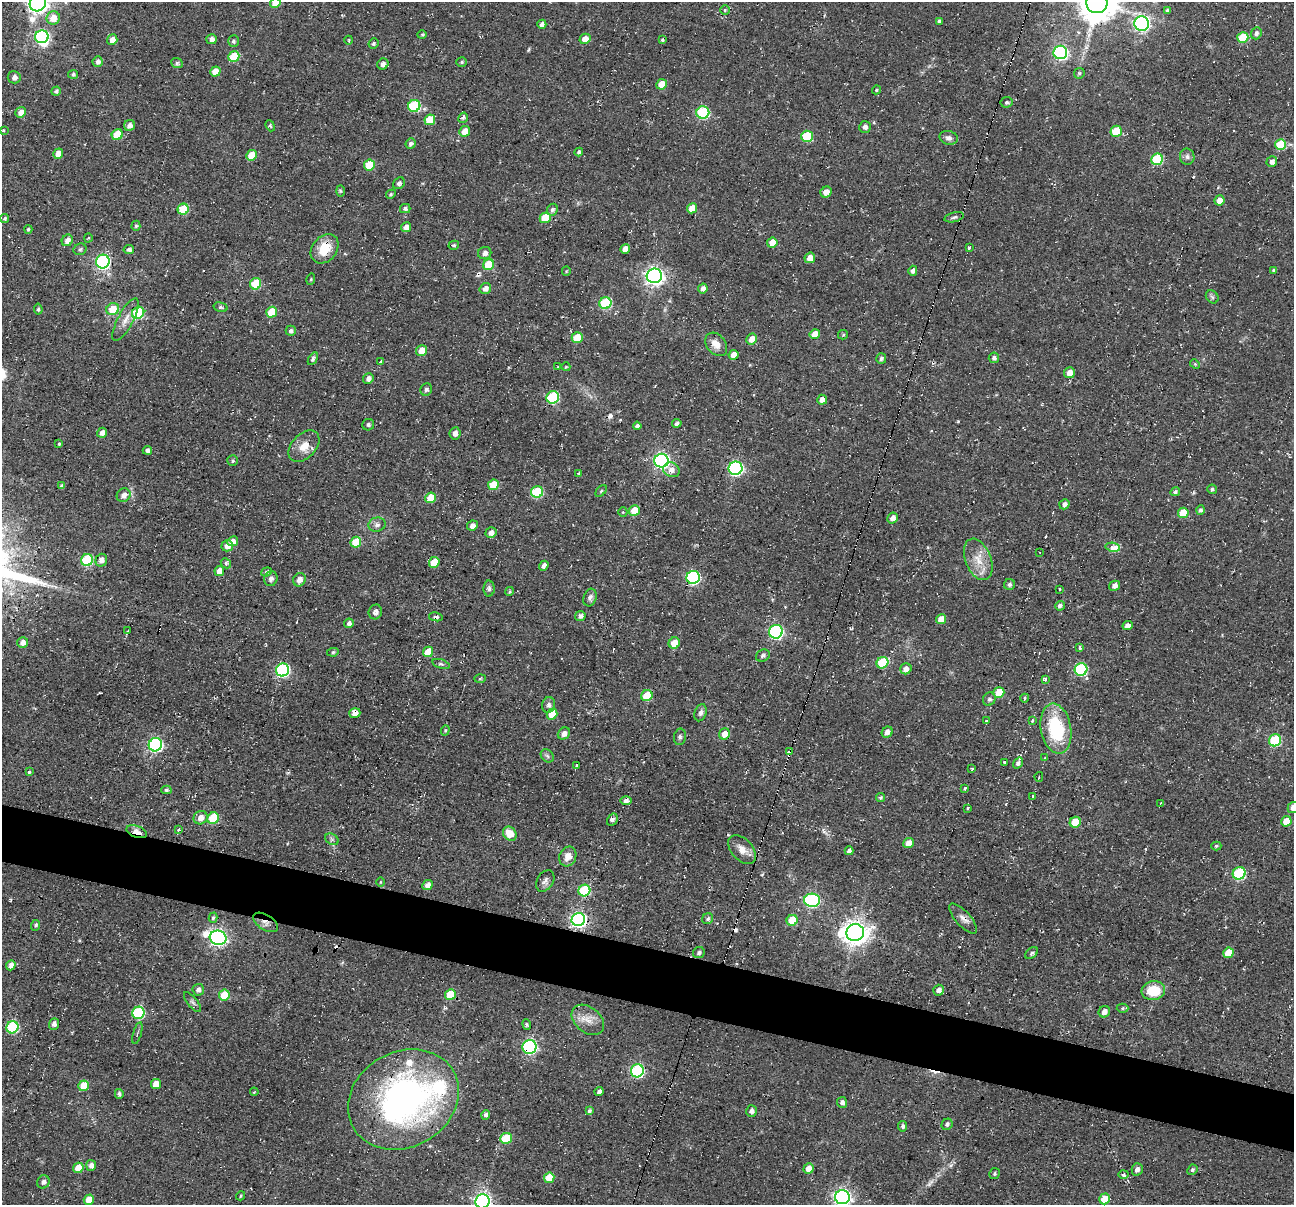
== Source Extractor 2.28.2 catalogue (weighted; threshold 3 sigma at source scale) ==
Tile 6 of 4 x 4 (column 2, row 2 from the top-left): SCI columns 1299-2590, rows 2569-3771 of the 5174 x 5222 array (HDU 1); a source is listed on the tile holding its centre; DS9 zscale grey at full resolution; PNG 1296 x 1207 px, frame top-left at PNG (2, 2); each listed source drawn as its Kron ellipse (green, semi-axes under 4 px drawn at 4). Shown black and unused: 5% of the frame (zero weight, under 2 of 3 exposures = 2% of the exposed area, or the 3 px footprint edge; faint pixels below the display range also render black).
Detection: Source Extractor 2.28.2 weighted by HDU 2 'WHT'; one run over the whole footprint, this tile lists its part. Background 0.0471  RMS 0.008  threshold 0.0362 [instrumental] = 3 sigma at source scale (4.5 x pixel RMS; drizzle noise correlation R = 1.50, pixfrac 1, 0.05/0.05 arcsec/px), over >= 5 px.
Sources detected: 324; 1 too faint to see at this stretch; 2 inside a brighter object's white glare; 13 cosmic-ray / hot-pixel residue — neither listed nor drawn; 2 inside a brighter listed object's ellipse — not listed separately; the other 306 listed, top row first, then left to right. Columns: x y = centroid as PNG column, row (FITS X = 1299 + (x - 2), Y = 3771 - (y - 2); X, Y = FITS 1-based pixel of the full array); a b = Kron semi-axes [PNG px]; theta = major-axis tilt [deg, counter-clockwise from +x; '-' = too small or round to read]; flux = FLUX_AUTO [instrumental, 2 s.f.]
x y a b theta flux
38 3 9 8 - 490
275 3 5 5 - 12
1097 3 10 10 - 2400
725 10 5 5 - 1.2
1167 10 4 4 - 1.6
53 18 7 6 - 10
939 21 4 3 - 1.8
1142 23 7 7 - 200
542 24 5 4 - 4
1256 33 6 5 - 2.5
422 35 5 4 - 1
42 37 7 6 - 140
1243 37 5 5 - 24
211 39 5 5 - 4.2
585 39 6 5 - 7.8
112 40 5 5 - 5.9
349 40 4 3 - 0.96
662 40 3 3 - 1.4
233 41 6 5 - 1.9
373 44 5 5 - 1.7
1060 52 7 6 - 150
234 57 5 5 - 29
98 62 5 5 - 3.1
462 62 5 4 - 1.2
177 63 6 5 - 1.5
383 64 6 5 - 3
215 71 5 5 - 10
1079 73 6 5 - 1.4
73 74 5 4 - 1.6
14 77 6 6 - 3.6
662 84 5 5 - 15
876 90 4 3 - 1.1
56 91 5 4 - 1.9
1006 102 6 5 - 2
414 106 6 6 - 63
21 112 5 5 - 6.5
703 113 6 6 - 68
463 118 6 4 58 1.6
430 120 5 5 - 19
129 125 6 5 - 4.2
270 126 6 4 -67 1.3
865 127 6 5 - 3.3
3 130 3 2 - 0.71
465 131 5 5 - 8.9
1116 131 5 5 - 25
117 135 6 5 - 25
807 136 6 5 - 36
949 138 9 7 -13 3.5
411 144 5 5 - 2.4
1280 145 5 5 - 35
579 152 4 4 - 2.2
58 154 5 5 - 7.8
252 155 5 5 - 15
1187 157 8 7 - 2.6
1157 159 6 5 - 48
1272 162 5 5 - 3.8
369 165 5 5 - 23
399 183 6 5 - 2
340 191 5 3 - 1
826 192 6 5 - 6.3
391 194 5 4 - 1
1219 200 5 5 - 7
405 208 5 4 - 2.3
692 208 5 5 - 11
183 209 5 5 - 30
552 210 6 5 - 2.2
954 217 10 4 14 1.9
545 218 5 5 - 21
5 219 4 4 - 1.7
136 226 5 4 - 1.3
406 227 5 5 - 5.2
28 229 4 3 - 1.3
88 238 4 4 - 0.87
67 240 6 5 - 5.6
772 243 5 5 - 9.6
454 245 5 4 - 1.4
969 247 3 3 - 7.7
80 249 6 5 - 1.9
325 249 16 12 51 20
625 249 5 4 - 7.4
129 250 5 4 - 2.5
485 253 7 6 - 3.4
810 258 5 5 - 6.9
103 262 7 6 - 140
489 265 5 5 - 27
1274 270 4 4 - 1.6
566 271 5 4 - 0.78
913 271 5 4 - 2.8
654 276 7 7 - 370
311 279 6 3 73 0.93
256 284 6 5 - 28
703 288 5 4 - 3.9
485 289 6 5 - 4.1
1212 297 7 5 -46 1.8
605 303 6 5 - 50
220 307 7 4 -16 1.6
38 309 5 4 - 1.2
113 309 6 6 - 18
272 312 5 5 - 22
138 313 6 5 - 51
126 320 24 7 62 7.7
291 331 5 5 - 2.4
815 334 5 5 - 12
843 335 5 4 - 0.93
577 337 5 5 - 15
752 339 5 5 - 7.7
716 344 13 9 -50 7.1
421 351 5 5 - 11
733 355 5 4 - 7.6
994 358 5 5 - 2.7
313 359 7 4 59 1.7
881 359 5 5 - 2.3
381 361 3 3 - 4.9
1195 364 5 4 - 0.97
557 367 3 2 - 0.91
566 367 4 3 - 0.77
1069 373 5 5 - 6
368 378 6 5 - 4.1
426 389 6 5 - 2.7
553 397 6 6 - 69
822 400 5 5 - 5
677 423 5 4 - 2.6
368 425 6 5 - 1.6
637 426 4 4 - 2.6
102 433 5 5 - 4.6
455 433 6 5 - 4
59 444 4 3 - 1.1
304 446 18 12 46 11
147 450 5 4 - 2.8
233 461 5 5 - 1.3
661 461 7 7 - 220
736 468 7 6 - 150
671 470 8 7 - 5.3
579 473 4 3 - 0.86
493 485 5 5 - 19
62 486 4 4 - 2.3
1212 489 5 4 - 1.4
601 491 7 4 45 1
537 492 6 5 - 52
1175 492 5 4 - 1.6
124 495 7 6 - 4.9
430 498 5 5 - 16
1064 504 5 5 - 3.4
634 510 5 5 - 12
1200 510 4 4 - 2
623 512 5 4 - 0.92
1183 513 5 5 - 19
892 518 5 5 - 5
377 525 8 7 - 3.2
472 526 5 5 - 4.1
491 533 5 5 - 4.9
233 541 5 4 - 7.2
356 542 5 5 - 22
227 546 5 5 - 6
1113 547 7 4 -9 18
1039 552 2 2 - 0.68
978 559 22 12 -68 14
87 560 6 5 - 57
101 560 6 6 - 4.9
434 562 5 5 - 19
226 563 5 4 - 1.8
544 566 5 4 - 3.3
219 571 5 4 - 7.3
266 572 5 4 - 1.7
693 577 7 6 - 120
271 579 7 6 - 3.2
299 580 7 6 - 4.8
1009 585 5 5 - 2.1
1114 586 5 5 - 4
489 589 8 5 -88 2.3
1059 589 4 3 - 4.4
510 591 4 4 - 1.4
590 598 9 6 72 3.1
1060 606 5 4 - 2.7
375 612 7 6 - 3.4
580 616 5 5 - 2.6
436 617 7 4 -11 2.3
941 619 5 4 - 9.3
349 623 5 4 - 2.9
1128 626 5 4 - 4.7
128 631 4 3 - 4.2
776 632 7 6 - 140
23 642 5 5 - 4.5
674 643 6 5 - 12
1080 647 3 3 - 11
333 652 6 4 11 1.4
428 652 5 5 - 16
763 656 7 5 26 2
882 663 6 5 - 39
441 664 9 4 -18 1.8
906 669 6 5 - 4.5
1081 669 6 6 - 83
282 670 7 6 - 120
480 679 6 4 2 1.1
1045 679 4 3 - 3.5
999 692 5 5 - 21
647 696 6 5 - 20
1025 698 4 3 - 7.8
989 699 7 6 - 2.1
549 705 8 6 79 3.1
355 713 5 5 - 6.6
701 713 9 6 72 2.6
552 714 5 5 - 17
987 721 4 3 - 6.9
1032 721 3 3 - 3.9
1056 729 25 15 -79 54
445 730 5 4 - 1
887 732 6 5 - 4.4
564 734 7 5 42 4.2
725 734 6 5 - 9.4
680 737 8 6 81 2.1
1275 740 6 6 - 55
155 745 7 6 - 150
789 752 3 3 - 21
547 756 7 5 -46 1.9
1045 758 3 3 - 3.2
1004 762 3 3 - 2.6
1018 763 6 4 55 2.5
576 765 3 3 - 14
972 768 3 3 - 2.9
29 772 4 4 - 1.1
1039 777 5 2 - 2.2
965 789 3 3 - 5.9
166 790 5 4 - 1.5
1033 796 3 3 - 9.3
880 798 4 4 - 1.3
626 801 6 4 0 3.2
1160 803 3 2 - 1.1
1293 807 6 5 - 5.5
968 808 3 3 - 0.96
201 818 7 6 - 6.8
213 818 6 5 - 30
612 820 6 5 - 2.3
1286 821 5 5 - 10
1075 822 6 5 - 20
178 830 3 3 - 4.6
137 832 11 5 -20 6.6
510 834 7 6 - 11
332 839 7 5 -31 1.8
909 843 5 5 - 8.6
1216 846 5 4 - 1.1
742 849 17 10 -47 7.7
849 851 4 4 - 2.8
568 856 10 8 66 7.8
1239 873 6 6 - 70
545 881 11 8 57 3.3
380 882 5 3 - 0.7
427 885 5 4 - 4.9
584 890 6 5 - 47
812 900 8 6 -3 130
213 918 5 4 - 1.6
578 919 7 6 - 270
708 919 6 5 - 1.8
963 919 19 7 -48 4.8
792 920 5 5 - 20
265 922 14 7 -32 4.9
36 925 5 4 - 1.4
855 933 9 8 - 700
218 938 8 7 - 270
699 953 6 5 - 2
1032 953 7 5 42 1.8
1228 953 5 5 - 14
11 965 5 4 - 4.5
198 990 6 5 - 2.9
939 990 5 5 - 4
1153 990 12 9 9 23
450 994 5 5 - 25
224 995 5 5 - 21
192 1002 12 5 -51 2.3
1123 1008 6 4 2 1.3
1104 1012 6 5 - 4.5
138 1013 6 6 - 66
588 1020 18 12 -39 9.8
54 1024 6 5 - 2.9
527 1024 5 4 - 1.2
12 1027 6 6 - 63
137 1033 11 2 73 1.1
529 1047 7 7 - 130
637 1071 6 6 - 110
156 1084 5 5 - 9.6
84 1086 5 5 - 17
254 1092 4 3 - 0.93
599 1092 4 3 - 2.5
119 1094 5 4 - 1.8
403 1099 58 47 30 290
842 1102 5 5 - 3.1
589 1111 4 4 - 1.9
751 1111 6 5 - 3.3
486 1115 5 4 - 2.3
947 1124 6 5 - 2.3
903 1126 5 4 - 2.2
506 1138 6 5 - 29
91 1165 5 5 - 4.1
78 1168 5 5 - 14
809 1169 5 5 - 7.6
1137 1169 6 5 - 3.6
1192 1170 5 4 - 1.6
995 1174 5 5 - 1.5
1124 1175 5 4 - 1.8
549 1178 5 5 - 16
43 1182 7 6 - 2.7
240 1196 5 3 - 1.1
842 1197 7 7 - 260
1104 1199 5 5 - 16
89 1200 5 5 - 10
482 1201 7 7 - 250
Overlapping masked pixels (flux is a lower limit): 4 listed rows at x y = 789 752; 137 832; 265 922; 529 1047
Isophote crosses this tile's border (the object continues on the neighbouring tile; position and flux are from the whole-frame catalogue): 6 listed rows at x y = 38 3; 275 3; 1097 3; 1293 807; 842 1197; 482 1201